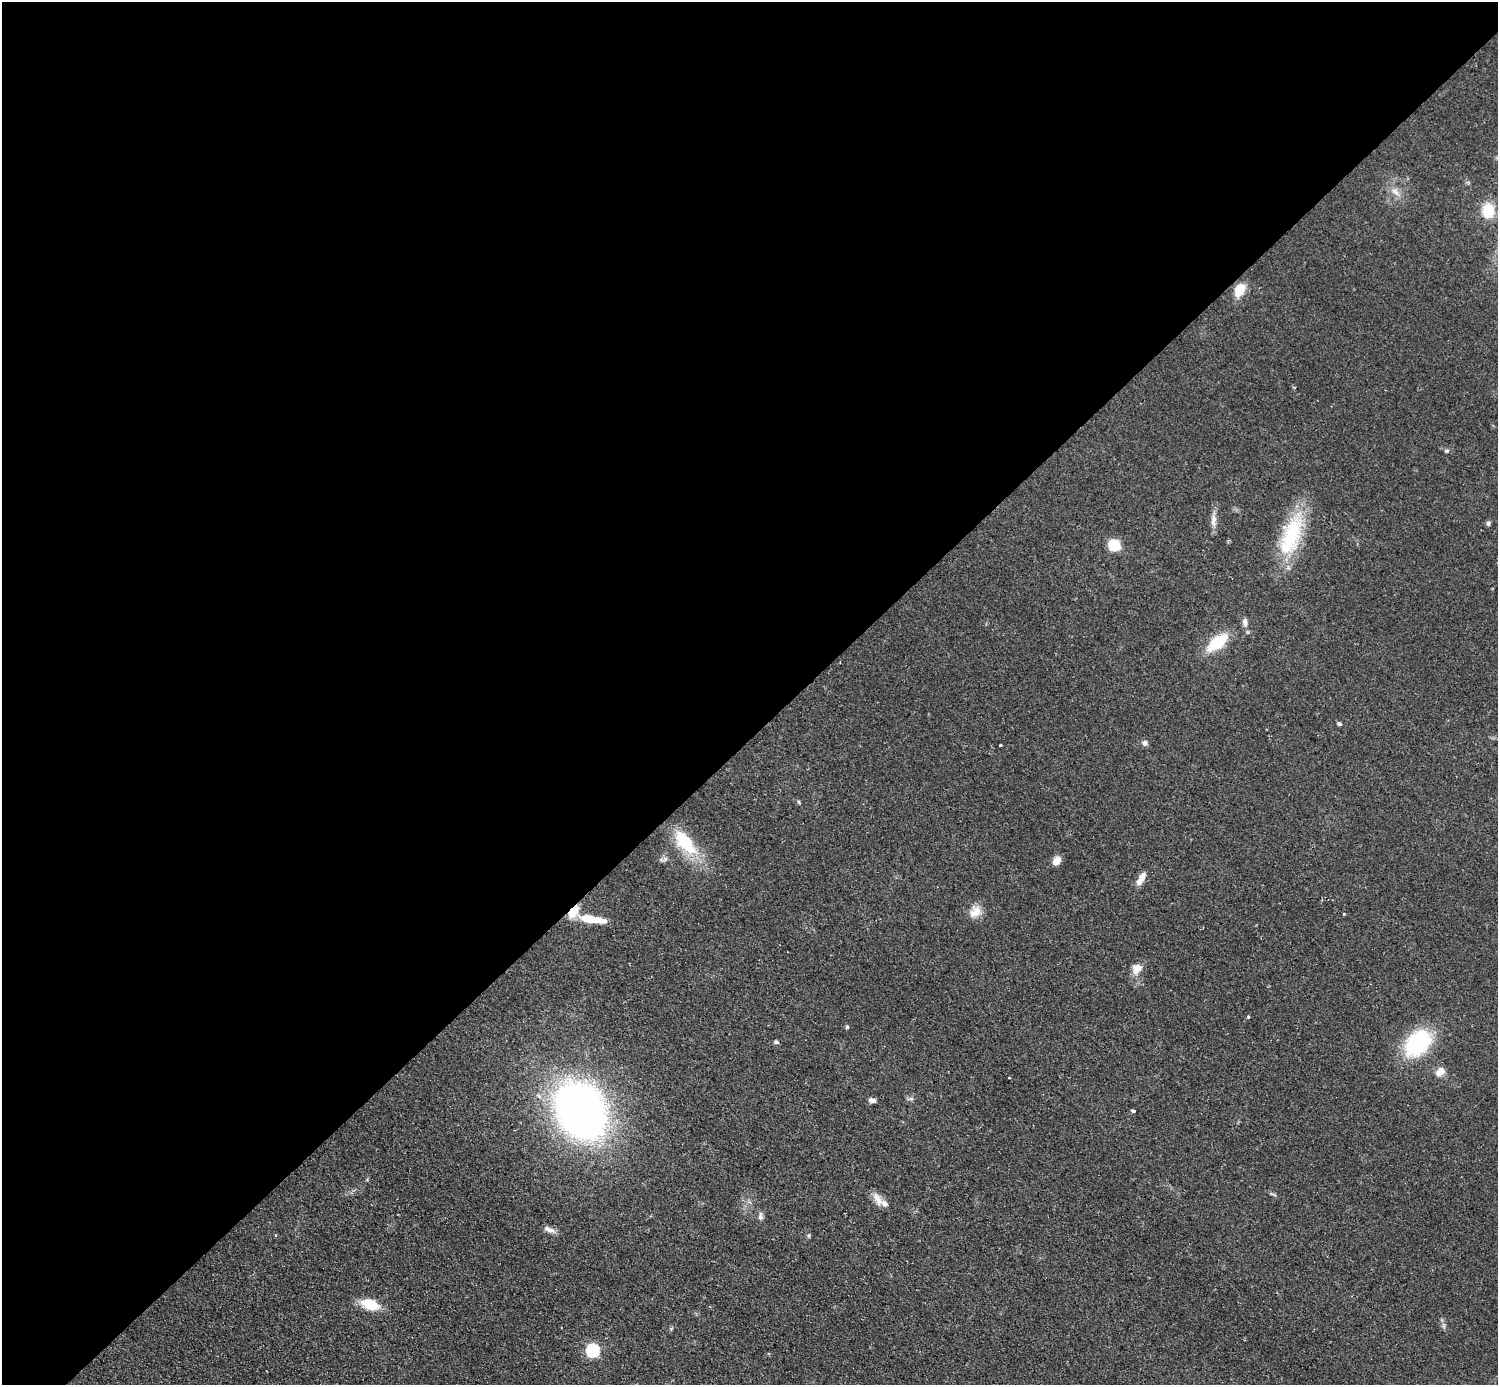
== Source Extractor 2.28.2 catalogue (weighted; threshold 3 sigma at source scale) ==
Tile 2 of 4 x 4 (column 2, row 1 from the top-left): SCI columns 1504-2999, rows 4456-5838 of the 5993 x 5993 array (HDU 1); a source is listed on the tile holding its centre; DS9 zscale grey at full resolution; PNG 1500 x 1387 px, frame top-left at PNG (2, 2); no overlay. Shown black and unused: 53% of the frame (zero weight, under 2 of 3 exposures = <1% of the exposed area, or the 3 px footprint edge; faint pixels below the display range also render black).
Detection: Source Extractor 2.28.2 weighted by HDU 2 'WHT'; one run over the whole footprint, this tile lists its part. Background 0.0508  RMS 0.0077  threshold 0.0346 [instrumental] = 3 sigma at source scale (4.5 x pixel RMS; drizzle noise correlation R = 1.50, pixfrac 1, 0.05/0.05 arcsec/px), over >= 5 px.
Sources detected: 39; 3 inside a brighter listed object's ellipse — not listed separately; the other 36 listed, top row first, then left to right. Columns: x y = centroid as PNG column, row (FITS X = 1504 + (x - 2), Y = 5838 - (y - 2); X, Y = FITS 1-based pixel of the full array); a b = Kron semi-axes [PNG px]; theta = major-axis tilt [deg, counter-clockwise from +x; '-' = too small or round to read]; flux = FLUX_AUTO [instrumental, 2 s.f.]
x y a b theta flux
1395 192 13 7 -43 5
1488 210 14 12 -84 22
1239 290 17 10 61 13
1447 451 6 5 - 1.5
1214 521 18 7 87 5.5
1488 523 6 6 - 1.6
1291 536 58 23 69 56
1114 545 13 10 -29 17
1245 622 11 7 -76 3.7
1217 643 18 9 38 39
1339 724 6 4 -34 1.4
1145 743 7 7 - 2.5
1000 745 3 3 - 2.6
799 802 5 4 - 0.99
685 842 38 18 -51 37
1057 861 11 8 50 5.5
1141 879 18 7 60 6.9
976 911 18 12 -88 8.5
1344 914 3 3 - 1.3
593 919 40 9 -9 19
1137 968 13 11 58 7.8
1248 1017 3 3 - 1.3
847 1027 5 4 - 1.2
776 1042 5 4 - 2.2
1418 1043 24 17 49 84
1440 1071 11 8 48 7.2
911 1099 8 4 8 1.6
872 1100 10 6 -9 2.6
580 1110 43 34 -61 500
1133 1111 4 3 - 2.2
877 1199 20 8 -59 6.9
760 1216 12 6 89 2.7
549 1230 16 7 -25 4.3
809 1235 6 3 90 1.1
370 1304 13 8 -19 28
593 1350 6 6 - 100